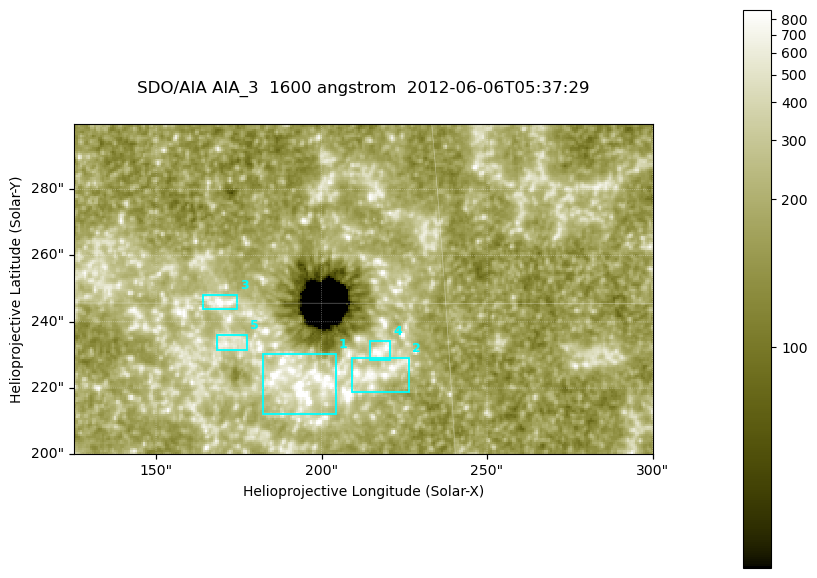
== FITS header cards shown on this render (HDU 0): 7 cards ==
TELESCOP= 'SDO/AIA '
INSTRUME= 'AIA_3   '
WAVELNTH=                 1600
WAVEUNIT= 'angstrom'
DATE-OBS= '2012-06-06T05:37:29.12'
CTYPE1  = 'HPLN-TAN'
CTYPE2  = 'HPLT-TAN'

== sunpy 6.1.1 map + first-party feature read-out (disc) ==
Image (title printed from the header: SDO/AIA AIA_3  1600 angstrom  2012-06-06T05:37:29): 287 x 164 px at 0.609 arcsec/px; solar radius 946 arcsec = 1552 px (partial field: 0.6% of the solar disc is inside the frame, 100% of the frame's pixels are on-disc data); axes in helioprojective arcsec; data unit not stated in the header (colour bar unlabelled)
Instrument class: DISC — disc imager (sunpy class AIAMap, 1600 A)
Bright regions (active regions / flare kernels): reference = the on-disc median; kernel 3 px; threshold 5 sigma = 311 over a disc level ~180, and >= 1.15x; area >= 47 px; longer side >= 3 px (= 1.8 arcsec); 5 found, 5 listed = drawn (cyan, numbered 1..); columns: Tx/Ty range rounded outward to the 2 arcsec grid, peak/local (2 s.f.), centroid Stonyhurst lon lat
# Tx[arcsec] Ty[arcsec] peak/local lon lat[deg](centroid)
1 182..206 212..232 11 +12 +14
2 208..226 218..230 5.4 +14 +14
3 164..176 244..248 6.4 +11 +15
4 214..222 228..234 4.7 +14 +14
5 168..178 230..236 3.7 +11 +14